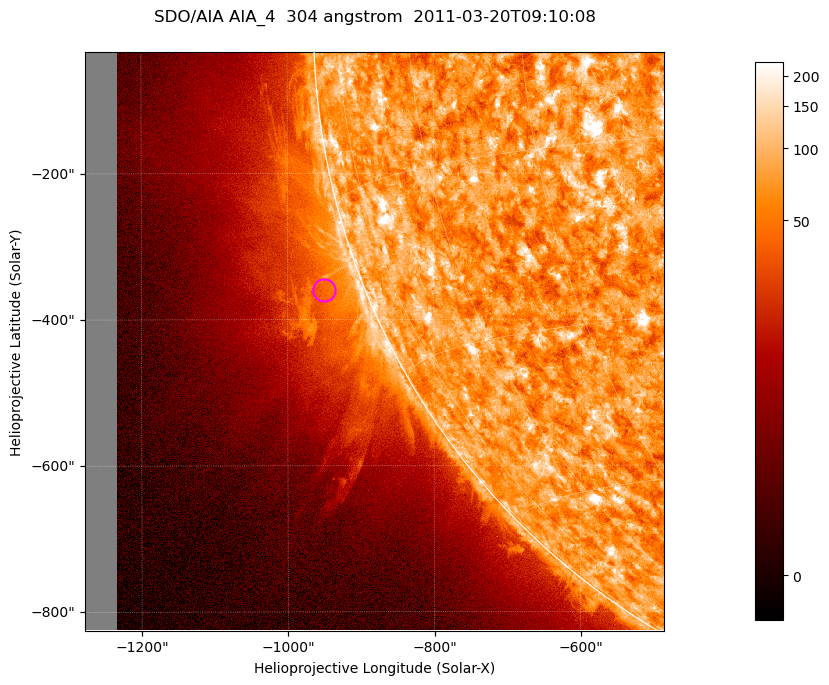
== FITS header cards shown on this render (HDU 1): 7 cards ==
TELESCOP= 'SDO/AIA '           / For AIA: SDO/AIA
INSTRUME= 'AIA_4   '           / For AIA: AIA_ATA1, AIA_ATA2, AIA_ATA3 or AIA_AT
WAVELNTH=                  304 / [angstrom] Wavelength
WAVEUNIT= 'angstrom'           / Wavelength unit: angstrom
DATE-OBS= '2011-03-20T09:10:08.123' / [ISO] Date when observation started; ISO 8
CTYPE1  = 'HPLN-TAN'           / CTYPE1; Typically HPLN
CTYPE2  = 'HPLT-TAN'           / CTYPE2; Typically HPLT

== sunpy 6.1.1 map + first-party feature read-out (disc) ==
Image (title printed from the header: SDO/AIA AIA_4  304 angstrom  2011-03-20T09:10:08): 1320 x 1320 px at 0.6 arcsec/px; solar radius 964 arcsec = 1605 px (partial field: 9.1% of the solar disc is inside the frame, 42% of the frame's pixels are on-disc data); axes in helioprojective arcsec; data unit not stated in the header (colour bar unlabelled)
Orientation: roll -0.132 deg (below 1 deg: not rotated)
Missing data: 5.5% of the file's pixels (0.0% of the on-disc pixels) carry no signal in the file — blank (NaN) pixels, whole columns, Tx -1278..-1232 arcsec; drawn neutral grey and excluded from every search
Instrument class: DISC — disc imager (sunpy class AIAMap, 304 A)
Bright regions (active regions / flare kernels): reference = the on-disc median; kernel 11 px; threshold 5 sigma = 116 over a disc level ~73.1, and >= 1.15x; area >= 1742 px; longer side >= 16 px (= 9.6 arcsec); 0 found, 0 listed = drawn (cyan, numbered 1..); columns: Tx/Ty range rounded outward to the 2 arcsec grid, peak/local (2 s.f.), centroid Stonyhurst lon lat
Off-limb structures (1.02-1.3 R_sun): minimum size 400 px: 7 found; the strongest spans PA ~100..120 deg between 1.02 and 1.15 R_sun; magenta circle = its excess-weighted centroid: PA ~110 deg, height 1.05 R_sun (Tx ~-950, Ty ~-360 arcsec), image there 1.9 x the reference